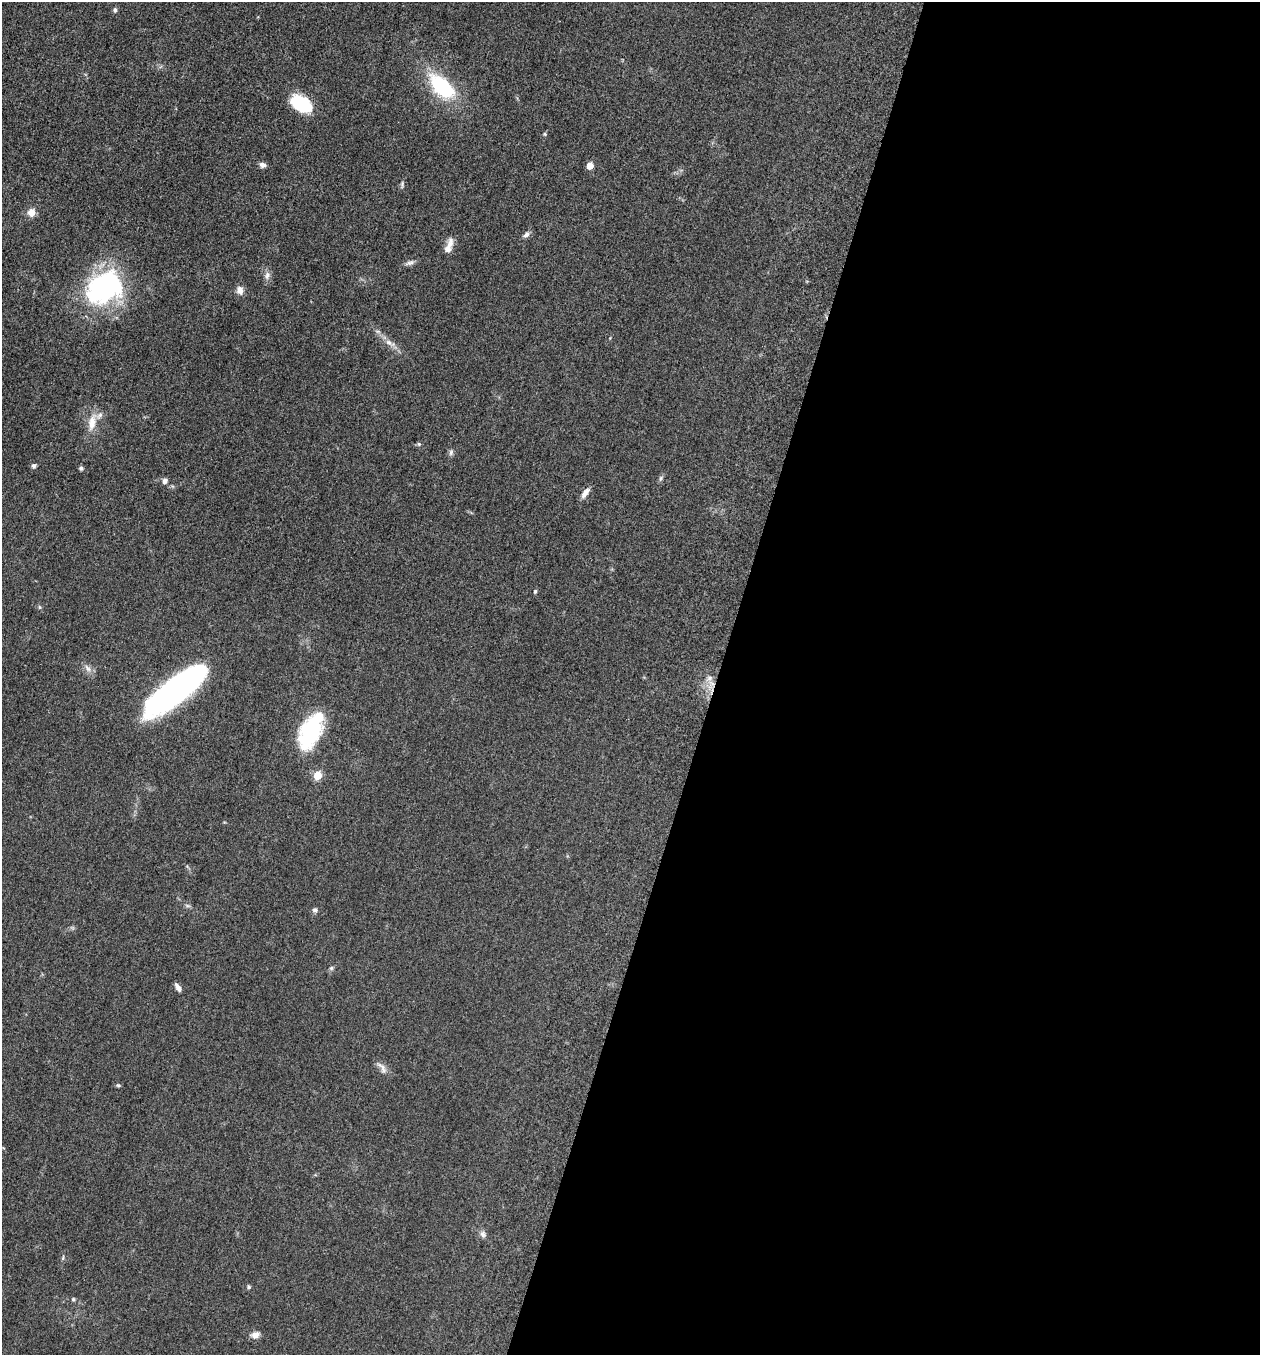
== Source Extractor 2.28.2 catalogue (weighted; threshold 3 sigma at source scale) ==
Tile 12 of 4 x 4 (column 4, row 3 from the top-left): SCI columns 3969-5226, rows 1370-2722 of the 5505 x 5461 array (HDU 1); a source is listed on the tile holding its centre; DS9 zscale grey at full resolution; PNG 1262 x 1357 px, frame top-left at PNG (2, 2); no overlay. Shown black and unused: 43% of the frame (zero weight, under 3 of 5 exposures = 3% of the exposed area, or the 3 px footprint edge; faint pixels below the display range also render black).
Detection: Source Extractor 2.28.2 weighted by HDU 2 'WHT'; one run over the whole footprint, this tile lists its part. Background 0.0606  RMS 0.0062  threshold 0.0279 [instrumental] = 3 sigma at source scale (4.5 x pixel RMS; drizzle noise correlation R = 1.50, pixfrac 1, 0.05/0.05 arcsec/px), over >= 5 px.
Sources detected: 42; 1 inside a brighter object's white glare — not listed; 1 inside a brighter listed object's ellipse — not listed separately; the other 40 listed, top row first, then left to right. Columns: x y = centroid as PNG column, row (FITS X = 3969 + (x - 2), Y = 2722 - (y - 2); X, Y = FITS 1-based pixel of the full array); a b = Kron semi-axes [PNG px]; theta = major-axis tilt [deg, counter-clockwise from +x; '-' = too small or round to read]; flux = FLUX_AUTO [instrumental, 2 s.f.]
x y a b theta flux
115 10 7 5 -81 1.2
442 86 27 14 -43 49
301 104 23 14 -29 28
545 134 6 4 -89 0.7
263 165 7 6 - 2.5
590 166 5 5 - 8.9
402 184 9 4 84 1.2
31 212 8 8 - 5.6
526 234 10 6 43 2.2
449 246 21 8 71 5.2
410 263 13 6 19 2.1
267 275 11 7 80 2.6
104 287 43 31 34 98
240 290 10 8 -77 3.7
389 342 10 7 -38 3.1
92 422 23 10 80 8.5
419 444 6 5 - 0.93
451 452 8 6 75 1.5
34 466 6 5 - 1.5
81 468 6 6 - 1.1
660 478 7 4 88 1.1
165 481 7 7 - 2.1
585 493 15 6 54 3.6
535 591 6 4 73 0.84
39 607 6 4 -88 0.78
88 668 12 6 -52 2.8
709 678 8 6 23 2.2
174 690 61 22 38 190
311 731 40 20 65 52
318 775 5 5 - 19
315 910 7 6 - 1.5
331 968 6 5 - 1.1
178 987 10 5 -59 2.8
382 1068 20 7 -54 3.4
118 1085 5 5 - 0.82
483 1234 8 7 - 2.1
63 1258 7 3 85 0.8
249 1287 5 5 - 0.89
73 1299 5 5 - 0.78
255 1335 11 8 12 3.4